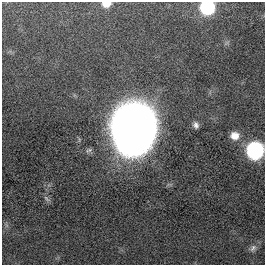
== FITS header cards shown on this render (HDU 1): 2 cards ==
NAXIS1  =                  263
NAXIS2  =                  263

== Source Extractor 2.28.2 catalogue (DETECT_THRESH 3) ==
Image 263 x 263 px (HDU 1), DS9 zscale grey, 1 PNG px = 1 image px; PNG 267 x 267 px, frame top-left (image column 1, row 263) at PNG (2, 2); no overlay
Background 0.0347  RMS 0.032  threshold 0.0968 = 3 sigma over >= 5 px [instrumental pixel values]
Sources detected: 8; all 8 listed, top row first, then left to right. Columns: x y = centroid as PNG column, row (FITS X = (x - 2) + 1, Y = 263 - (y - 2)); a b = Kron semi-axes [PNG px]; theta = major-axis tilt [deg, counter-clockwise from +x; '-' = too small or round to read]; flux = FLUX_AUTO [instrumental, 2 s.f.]
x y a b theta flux
106 4 8 6 2 28
207 7 9 8 - 280
196 125 8 7 - 8.9
134 131 37 28 88 3000
235 136 11 10 - 22
255 150 10 9 - 530
47 199 12 4 -41 5.6
253 248 11 8 43 10
At the frame edge (FLAGS 8, measured only in part): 3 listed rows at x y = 106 4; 207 7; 255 150